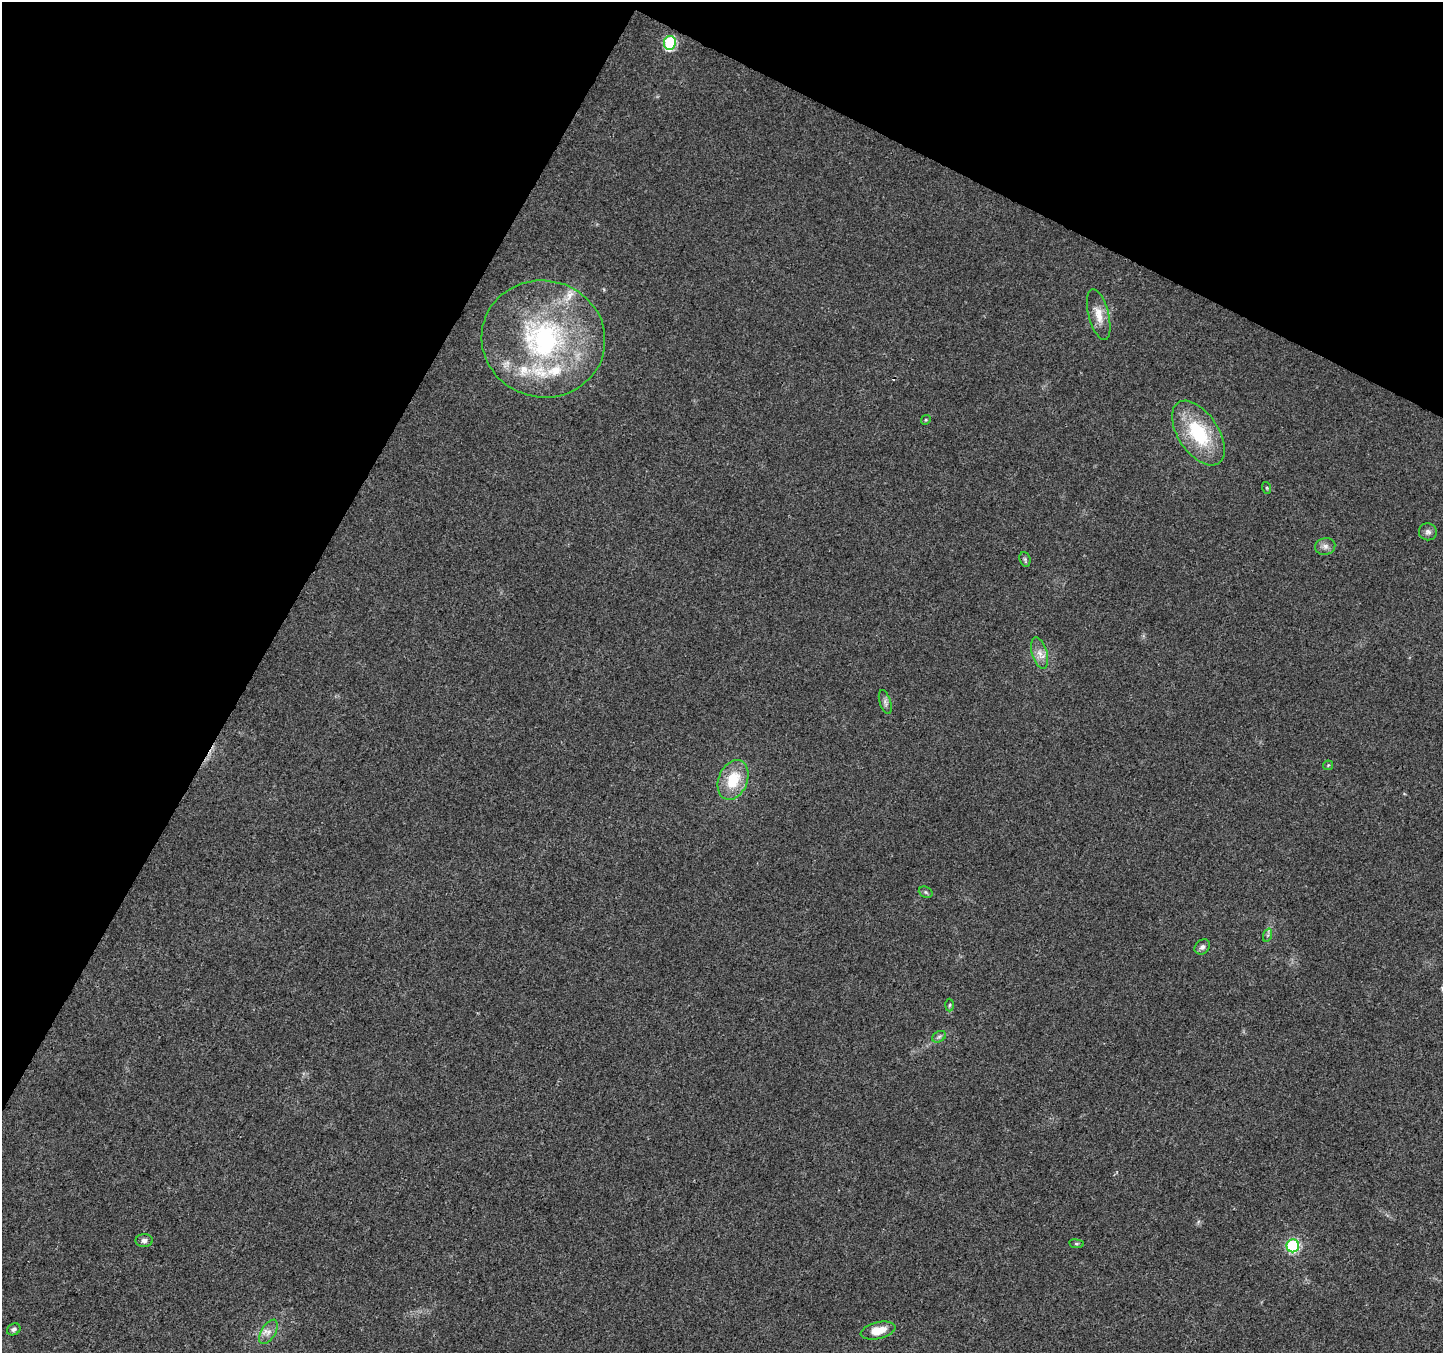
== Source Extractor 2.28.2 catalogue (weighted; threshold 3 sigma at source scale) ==
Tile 2 of 4 x 4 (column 2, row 1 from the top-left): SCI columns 1450-2890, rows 4319-5669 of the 5773 x 5868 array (HDU 1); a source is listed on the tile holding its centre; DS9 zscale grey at full resolution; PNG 1445 x 1355 px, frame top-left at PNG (2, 2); each listed source drawn as its Kron ellipse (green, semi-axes under 4 px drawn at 4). Shown black and unused: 27% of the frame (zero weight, under 3 of 4 exposures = <1% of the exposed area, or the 3 px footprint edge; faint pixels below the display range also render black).
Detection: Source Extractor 2.28.2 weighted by HDU 2 'WHT'; one run over the whole footprint, this tile lists its part. Background 0.0174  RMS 0.0028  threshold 0.0127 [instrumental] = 3 sigma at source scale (4.5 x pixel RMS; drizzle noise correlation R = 1.50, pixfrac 1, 0.0396/0.0396 arcsec/px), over >= 5 px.
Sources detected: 29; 1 cosmic-ray / hot-pixel residue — neither listed nor drawn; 4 inside a brighter listed object's ellipse — not listed separately; the other 24 listed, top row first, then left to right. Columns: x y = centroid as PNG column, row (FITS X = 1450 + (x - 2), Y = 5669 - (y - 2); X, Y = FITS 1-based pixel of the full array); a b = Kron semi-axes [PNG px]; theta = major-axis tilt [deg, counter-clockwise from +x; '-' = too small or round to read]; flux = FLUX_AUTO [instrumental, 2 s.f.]
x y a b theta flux
670 43 7 6 - 27
1099 315 26 10 -75 4
543 339 62 58 -12 59
926 420 5 4 - 0.36
1198 433 36 20 -56 19
1267 488 6 4 -72 0.34
1428 532 9 8 - 1.1
1325 546 10 8 14 1.3
1025 559 7 5 -70 0.54
1040 653 16 7 -73 2.3
885 702 12 5 -72 1.1
1328 765 5 4 - 0.34
733 780 21 14 68 9.1
926 892 7 5 -22 0.55
1268 935 7 4 71 0.52
1202 947 8 6 44 0.91
950 1005 6 4 88 0.4
939 1037 7 5 30 0.68
144 1240 9 6 3 0.94
1076 1244 7 4 -8 0.41
1293 1246 6 6 - 32
14 1329 7 5 27 0.77
878 1331 18 8 13 4.7
268 1332 13 7 59 1.7